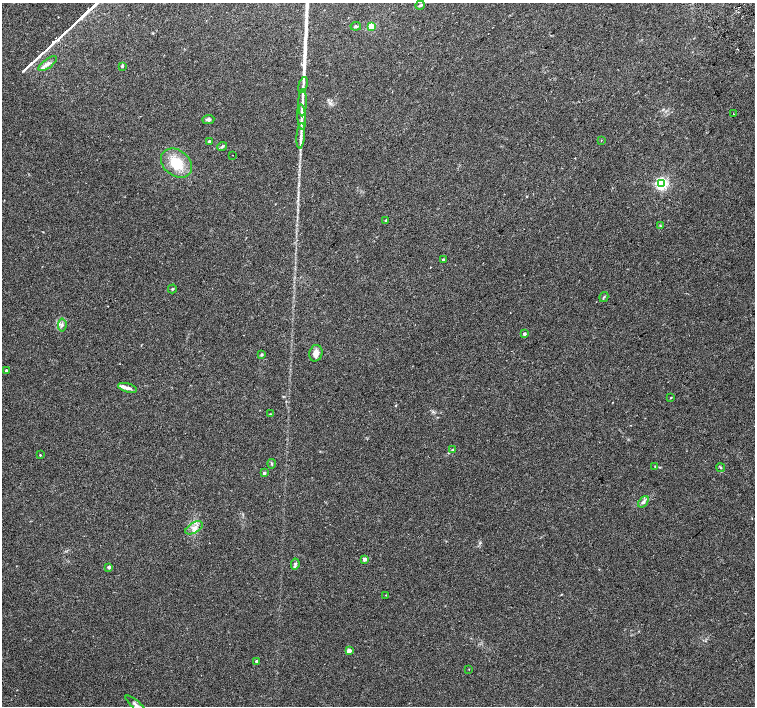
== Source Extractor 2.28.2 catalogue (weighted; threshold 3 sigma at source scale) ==
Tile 10 of 4 x 4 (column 2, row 3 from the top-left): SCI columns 1555-3060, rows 1672-3079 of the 6116 x 6093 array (HDU 1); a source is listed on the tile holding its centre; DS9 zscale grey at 2 x 2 block average (1 PNG px = mean of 2 x 2 image px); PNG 757 x 708 px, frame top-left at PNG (2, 3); each listed source drawn as its Kron ellipse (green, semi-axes under 4 px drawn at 4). Shown black and unused: <1% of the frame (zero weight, under 2 of 3 exposures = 3% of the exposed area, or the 3 px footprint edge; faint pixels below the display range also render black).
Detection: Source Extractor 2.28.2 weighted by HDU 2 'WHT'; one run over the whole footprint, this tile lists its part. Background 0.05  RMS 0.0057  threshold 0.0257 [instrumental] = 3 sigma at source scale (4.5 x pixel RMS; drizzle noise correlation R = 1.50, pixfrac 1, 0.0396/0.0396 arcsec/px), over >= 5 px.
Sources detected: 52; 2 cosmic-ray / hot-pixel residue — neither listed nor drawn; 4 inside a brighter listed object's ellipse — not listed separately; the other 46 listed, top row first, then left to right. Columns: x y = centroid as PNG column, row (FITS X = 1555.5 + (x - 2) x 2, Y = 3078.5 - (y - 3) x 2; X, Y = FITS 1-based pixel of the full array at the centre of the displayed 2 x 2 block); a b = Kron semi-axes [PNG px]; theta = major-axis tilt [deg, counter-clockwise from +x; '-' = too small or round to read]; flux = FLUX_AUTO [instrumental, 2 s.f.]
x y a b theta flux
420 5 5 3 - 1.6
356 26 5 3 - 1.6
371 27 3 3 - 39
48 64 11 4 36 5.4
122 66 4 3 - 1.5
303 85 8 2 73 2.7
302 103 13 2 89 6.1
733 114 2 2 - 3
302 117 12 3 -86 6.7
208 120 6 4 7 3.1
301 136 13 3 85 6.2
601 140 2 2 - 0.52
209 142 2 2 - 8.8
222 147 5 2 - 1.4
232 155 2 2 - 1.1
177 163 17 13 -38 33
662 184 4 3 - 270
386 221 2 2 - 2.5
660 226 3 3 - 1.1
443 260 2 2 - 4.9
172 289 4 2 - 1.1
604 297 5 2 - 1.1
62 325 6 4 84 3.3
524 334 2 2 - 3.7
316 353 8 6 76 7.7
262 354 4 3 - 1.6
6 370 3 2 - 1.4
127 388 10 4 -14 4.9
671 398 3 2 - 0.63
270 414 3 2 - 0.78
453 449 3 2 - 0.89
40 455 2 2 - 0.97
272 464 4 3 - 1.5
655 466 3 2 - 0.84
721 468 4 3 - 1.6
264 473 2 2 - 4.4
643 502 6 3 51 3
194 528 9 5 30 6.8
365 559 2 2 - 8.1
295 564 6 3 82 2.6
109 567 2 2 - 5.9
386 595 2 2 - 0.6
349 651 3 2 - 11
257 661 2 2 - 5.5
469 669 2 2 - 0.43
136 705 14 4 -42 5.5
Isophote crosses this tile's border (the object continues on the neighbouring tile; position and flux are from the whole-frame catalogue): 1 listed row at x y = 136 705
Diffuse or blended objects may show on this block-average render without a row.